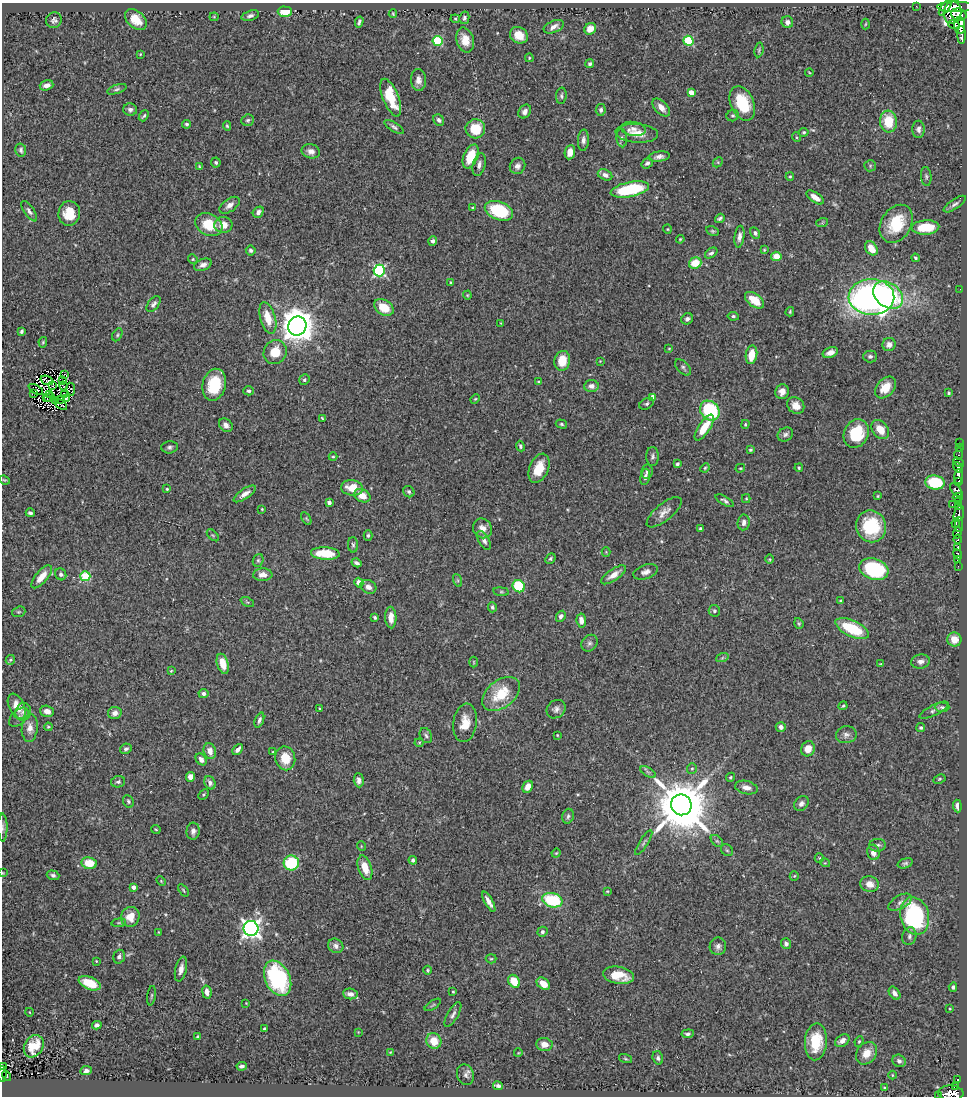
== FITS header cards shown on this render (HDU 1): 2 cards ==
NAXIS1  =                  965
NAXIS2  =                 1094

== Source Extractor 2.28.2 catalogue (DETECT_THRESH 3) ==
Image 965 x 1094 px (HDU 1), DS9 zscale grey, 1 PNG px = 1 image px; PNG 969 x 1098 px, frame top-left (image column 1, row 1094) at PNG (2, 3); each listed source drawn as its Kron ellipse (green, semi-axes under 4 px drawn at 4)
Background 0.686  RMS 0.025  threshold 0.0764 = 3 sigma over >= 5 px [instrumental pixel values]
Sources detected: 396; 2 with non-positive FLUX_AUTO (blend fragments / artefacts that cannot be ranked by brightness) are neither listed nor drawn; the other 394 listed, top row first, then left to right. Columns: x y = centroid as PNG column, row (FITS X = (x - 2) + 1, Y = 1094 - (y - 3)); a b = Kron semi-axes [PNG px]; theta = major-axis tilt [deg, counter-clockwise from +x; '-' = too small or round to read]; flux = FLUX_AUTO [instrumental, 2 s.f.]
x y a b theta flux
916 6 3 2 - 4.1
955 7 18 5 0 1100
945 8 9 4 54 190
285 12 7 5 -2 37
952 13 11 9 81 960
393 14 4 3 - 1.6
959 15 8 6 -15 580
250 16 9 5 17 5.5
214 17 4 4 - 1.8
464 18 6 5 - 4.4
455 19 5 4 - 1.9
54 20 8 7 - 5.5
136 20 12 8 -41 25
359 22 5 3 - 3.6
787 22 6 6 - 7.4
865 24 5 3 - 1.6
954 24 6 4 -17 200
960 25 8 5 -89 890
554 27 10 6 22 8.2
590 29 6 5 - 15
519 35 9 7 -33 24
962 35 9 3 -88 440
465 40 12 8 -75 23
437 41 5 5 - 110
688 41 5 5 - 110
759 50 7 4 83 2.5
140 54 4 3 - 1.6
529 58 4 3 - 1.9
590 64 4 4 - 3.1
809 72 4 3 - 1.4
418 80 11 7 -88 9.7
46 85 7 5 18 10
117 89 10 4 18 3.5
691 92 4 4 - 16
561 96 8 5 86 3.6
391 98 20 7 -68 64
742 103 18 11 -66 71
661 107 11 6 -47 14
130 110 7 6 - 5.7
601 110 6 5 - 4.6
525 112 7 5 55 7.2
733 115 6 5 - 3.4
144 116 6 3 51 2.7
248 120 6 5 - 3.3
439 120 6 5 - 5
888 121 11 8 -85 45
187 124 4 4 - 3.1
227 126 5 4 - 2.3
394 127 11 4 -32 4.4
475 129 10 9 - 45
634 129 12 7 -9 10
918 129 8 6 -89 7.5
804 132 5 4 - 2.6
637 133 21 9 -4 23
796 137 5 3 - 1.7
622 138 9 5 -85 4.5
583 140 11 5 87 7.3
21 150 6 5 - 4.1
311 151 9 7 -15 8.3
570 152 7 5 81 13
471 156 12 7 68 39
659 157 11 5 7 7.7
216 162 5 5 - 3.1
718 162 6 4 46 2.3
647 163 6 4 36 4.2
479 165 11 6 76 7.5
199 166 4 3 - 1.7
517 166 8 7 - 7.6
870 166 6 5 - 2.8
605 175 7 5 -23 6.9
926 176 9 5 -84 3.7
790 177 4 4 - 1.9
630 189 19 7 11 110
815 197 10 5 -35 15
955 204 13 5 34 5.4
230 205 11 6 35 9.3
473 208 4 4 - 4.1
29 211 12 5 -56 6
499 211 15 9 -20 100
258 212 6 4 48 5.2
69 213 12 11 - 35
720 218 5 3 - 3.4
822 223 6 3 19 2
896 224 20 15 58 66
209 225 14 10 -30 44
223 225 9 8 - 19
926 227 14 7 3 54
667 229 4 4 - 1.7
712 231 7 4 -26 2.5
755 233 6 5 - 4.1
739 237 11 5 83 7.4
680 239 4 3 - 1.7
433 241 4 4 - 4.9
871 248 7 5 -56 24
251 250 5 5 - 3.7
764 250 4 4 - 1.7
711 253 7 4 37 4.6
776 256 5 4 - 25
915 258 4 3 - 2.8
193 259 5 4 - 2
695 263 6 5 - 32
203 265 9 5 22 7.6
379 270 6 5 - 240
451 282 4 3 - 1.8
960 289 2 2 - 2.1
467 295 4 4 - 1.7
888 295 16 12 -39 160
871 297 23 18 -1 810
754 300 11 6 -37 34
154 304 9 5 50 5.2
384 307 10 7 -33 38
790 312 5 3 - 1.9
733 316 6 4 -8 3
268 318 16 7 -74 32
687 319 6 5 - 4.6
501 323 4 3 - 1.2
297 326 10 9 - 3700
21 331 4 3 - 3.3
117 335 7 4 62 2.8
43 342 5 4 - 2.2
889 345 7 6 - 9.1
669 348 4 3 - 1.4
275 352 12 11 - 35
830 352 8 5 23 11
751 355 9 5 80 32
870 356 7 6 - 4.3
562 361 10 8 81 31
600 361 3 3 - 1.3
683 367 10 5 -46 4.1
64 374 3 2 - 2
47 380 7 2 -21 0.98
304 380 5 5 - 3.3
62 381 2 2 - 0.5
538 382 3 3 - 2.1
214 385 16 11 77 67
53 386 3 2 - 1.4
64 386 4 2 - 0.9
591 386 7 6 - 8.7
885 387 12 8 47 25
36 389 8 2 -30 1
71 389 6 3 -80 0.13
249 391 5 4 - 3.3
782 392 7 6 - 11
33 393 3 2 - 1.2
949 393 3 3 - 3.1
49 394 3 2 - 0.96
64 395 3 2 - 0.99
47 397 2 2 - 2.6
653 397 4 4 - 12
50 398 5 2 - 0.53
66 398 3 2 - 1.8
60 399 3 2 - 2.6
475 399 5 4 - 2
55 400 4 2 - 0.17
646 404 8 5 28 3.8
61 405 7 2 -37 0.19
796 405 9 7 -40 15
710 411 11 9 -48 130
322 418 4 2 - 1.5
561 424 6 4 -16 2.7
745 424 4 3 - 1.8
226 425 7 6 - 8.6
704 428 15 5 57 37
880 429 10 7 -51 24
856 433 15 12 65 64
785 434 8 6 31 5.1
959 443 3 2 - 19
520 446 5 4 - 3
170 447 8 6 6 4.6
959 447 2 2 - 7.8
750 450 4 3 - 2.4
959 454 6 3 80 12
652 456 9 6 89 5.1
333 457 4 4 - 2.1
959 462 6 3 -39 53
677 464 4 3 - 3.1
958 467 6 4 -55 380
539 468 15 9 67 34
705 468 5 4 - 2.2
740 468 5 3 - 1.6
799 468 4 3 - 2.2
647 472 7 6 - 4.2
645 477 8 5 80 5.7
958 477 7 4 85 350
4 480 5 3 - 1.7
935 482 10 7 -8 78
958 482 3 3 - 59
352 488 11 8 -6 30
167 489 4 4 - 2
956 490 8 4 -51 210
409 492 6 5 - 2.9
245 494 13 5 34 11
362 496 8 6 -25 19
878 496 4 3 - 1.8
958 497 5 3 - 120
746 499 4 4 - 1.8
725 501 10 4 -30 4.4
958 502 4 3 - 68
329 503 4 3 - 6.8
952 505 3 2 - 16
959 506 3 3 - 51
262 509 3 2 - 1.5
664 512 21 8 40 14
30 513 4 3 - 3.4
959 514 9 5 75 180
306 518 7 4 -59 2.1
744 522 8 6 81 7.1
956 523 5 3 - 62
959 524 7 2 88 96
871 526 16 15 - 91
482 528 10 9 - 13
700 529 3 3 - 2.5
957 532 6 3 78 370
213 535 7 3 -45 2.1
368 535 5 4 - 3
958 539 4 3 - 89
484 540 10 5 -61 6.6
353 545 8 5 -88 3.5
958 547 4 3 - 200
606 552 4 4 - 1.7
325 553 14 6 -3 47
958 554 5 3 - 200
550 559 5 4 - 3
770 559 5 3 - 1.6
258 560 6 5 - 2.8
958 560 3 3 - 120
357 563 5 3 - 4.7
958 566 2 2 - 12
874 569 15 10 -18 150
645 572 12 7 19 8.3
61 574 6 5 - 4.6
263 575 10 6 3 11
614 575 14 5 34 15
85 576 5 5 - 87
42 577 14 6 50 22
457 580 6 4 -71 3
359 583 5 4 - 10
519 586 6 5 - 90
368 587 8 6 -29 8.2
501 592 8 4 -8 2.4
841 601 3 3 - 1.9
247 602 7 4 -25 2.3
492 607 5 4 - 3.4
714 611 6 5 - 4.1
19 612 7 5 19 2.8
561 616 6 4 60 5.3
375 617 4 3 - 3.1
391 617 11 5 -86 16
581 621 7 5 -83 11
799 623 6 4 -70 2.4
852 628 18 8 -25 79
954 639 7 7 - 19
589 643 9 7 48 5.6
722 658 6 4 19 2.4
10 660 5 4 - 2.5
921 661 9 7 9 8.4
474 662 5 3 - 1.5
223 664 10 5 -73 23
881 664 3 3 - 1.5
171 671 4 3 - 1.5
203 693 5 4 - 4.3
501 694 21 13 39 58
17 706 13 7 -64 26
843 706 4 3 - 2.1
942 707 7 4 -1 3.7
320 709 3 3 - 1.9
556 709 10 8 41 7.3
934 710 16 5 27 6
47 711 7 5 -17 12
23 712 9 7 74 6.9
115 713 7 6 - 9.4
19 717 12 7 43 8.1
259 720 8 4 68 4.9
465 723 19 12 82 27
48 727 4 4 - 2.1
781 727 5 5 - 7.5
30 728 14 8 84 13
921 728 4 4 - 3
426 735 8 6 -64 4.2
557 735 3 2 - 1.3
846 735 10 8 8 7.8
419 743 4 4 - 1.7
126 749 6 5 - 3.9
238 749 6 4 47 6.7
808 749 8 7 - 18
210 751 8 6 -76 12
273 752 4 2 - 1.4
285 758 12 10 -77 32
201 759 6 5 - 7.9
692 768 5 5 - 2.7
648 772 9 3 -32 3.7
190 777 5 4 - 15
730 777 5 4 - 2.2
939 779 6 4 27 2.3
359 780 7 5 -87 8.1
118 782 7 5 10 4
210 783 7 5 -63 6.8
528 787 6 5 - 14
746 788 11 6 -13 11
203 794 6 3 46 2.2
128 801 6 5 - 3.3
801 803 8 6 45 5.9
681 805 10 10 - 13000
957 806 6 4 -85 7.9
568 816 7 5 72 4
3 827 14 5 -89 5.4
156 829 5 3 - 1.5
193 831 8 6 84 7
717 841 7 4 -44 3.5
644 843 14 4 58 3.9
877 845 8 6 1 4.8
361 846 5 3 - 1.3
727 850 6 5 - 3
873 852 8 6 -75 12
556 853 5 4 - 1.8
819 858 5 4 - 1.8
413 860 4 4 - 4
89 863 7 6 - 35
291 863 7 7 - 79
825 863 5 3 - 1.6
905 863 8 4 17 3.7
365 868 12 6 -71 26
3 873 4 3 - 1.2
53 875 6 4 -18 4
794 876 5 4 - 2.1
161 881 5 3 - 1.6
870 884 9 7 -16 16
133 887 4 4 - 7.9
183 890 7 3 -53 2.1
607 891 3 3 - 1.5
552 900 10 7 -15 96
489 902 11 3 -60 9.3
900 902 13 6 29 7.7
915 916 19 14 -76 210
130 917 10 9 - 24
119 923 7 3 8 2.3
251 928 7 7 - 800
158 932 4 2 - 1
542 932 5 4 - 3.5
909 936 9 7 77 5.6
786 944 5 5 - 6
336 946 8 7 - 6.9
718 946 9 8 - 7
119 957 7 5 72 6.3
491 959 5 4 - 2.3
96 961 3 2 - 1.3
181 969 13 5 77 9.6
428 970 5 3 - 2.1
619 975 16 8 -9 36
278 978 19 12 -66 180
514 981 7 5 -56 34
90 983 11 6 -23 41
543 984 7 5 -39 19
953 987 5 3 - 3.1
453 991 3 2 - 2
207 992 7 4 -79 9.7
895 993 7 5 -53 6.9
350 994 7 5 -6 8.9
151 996 10 3 81 2.8
246 1003 2 2 - 0.94
433 1005 9 3 33 2.7
950 1009 3 2 - 1.5
29 1012 4 3 - 1.2
453 1015 14 5 60 6.1
97 1025 5 4 - 4.6
264 1029 3 3 - 3.4
358 1032 3 3 - 1.1
688 1034 6 4 6 3.6
197 1036 3 2 - 1.6
434 1041 8 7 - 26
842 1041 8 5 35 9
859 1041 5 4 - 2.2
816 1042 18 11 86 53
544 1044 8 6 -9 13
34 1046 12 9 58 34
390 1052 4 3 - 1.5
518 1053 4 2 - 1.2
866 1053 12 9 54 21
658 1058 7 5 -73 4.6
625 1059 7 3 -19 1.8
899 1061 7 6 - 5.7
2 1066 2 2 - 1.4
242 1066 5 3 - 4.1
86 1071 6 4 8 5
2 1074 8 2 88 35
465 1075 10 8 -69 6.1
892 1075 4 3 - 1.6
7 1076 5 4 - 15
958 1080 3 3 - 24
498 1086 5 4 - 6.2
956 1086 3 3 - 23
884 1088 4 3 - 2
951 1093 13 7 -2 510
938 1095 3 2 - 11
At the frame edge (FLAGS 8, measured only in part): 6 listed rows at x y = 3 827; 3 873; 2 1066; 2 1074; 951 1093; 938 1095
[2 non-positive-flux detections neither listed nor drawn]